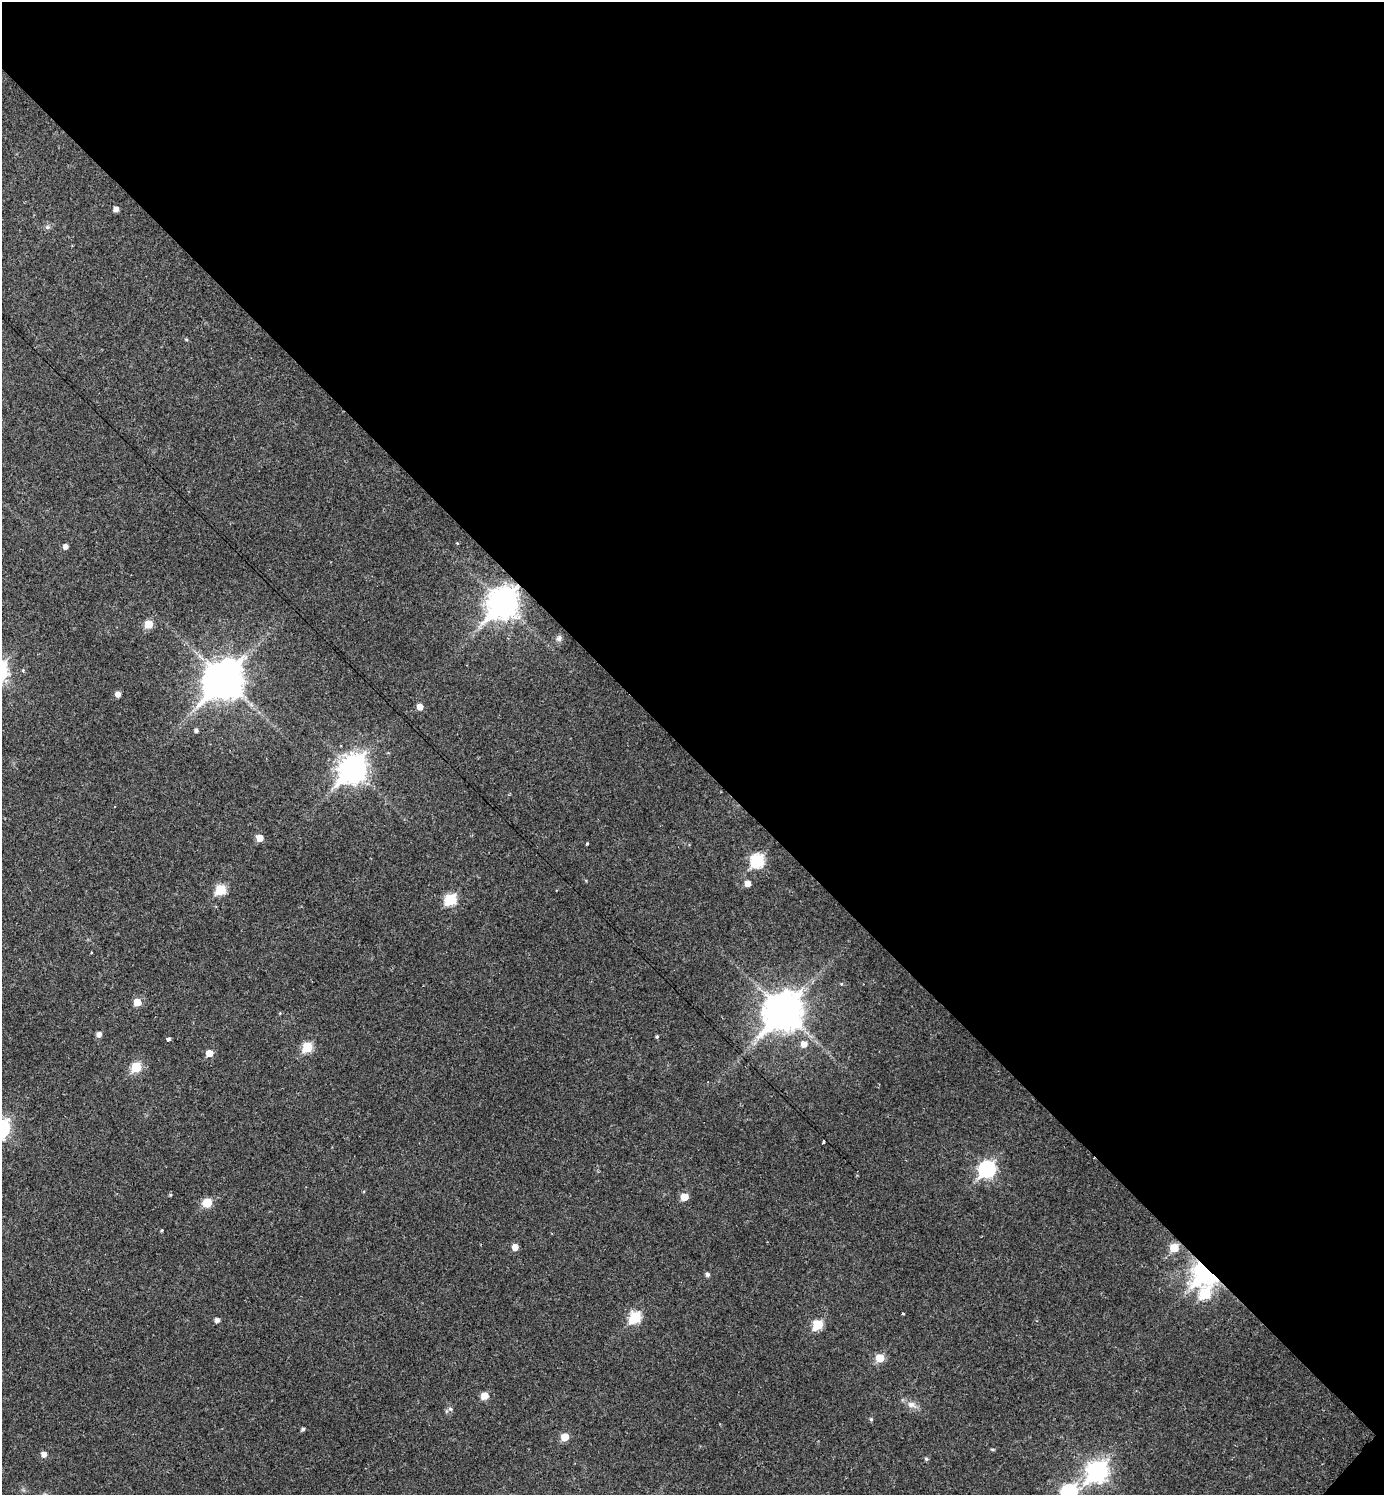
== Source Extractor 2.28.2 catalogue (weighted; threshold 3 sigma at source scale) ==
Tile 8 of 4 x 4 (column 4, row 2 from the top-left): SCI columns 4459-5840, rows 2989-4481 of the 5994 x 5992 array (HDU 1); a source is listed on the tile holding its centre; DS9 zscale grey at full resolution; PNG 1386 x 1497 px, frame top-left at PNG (2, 2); no overlay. Shown black and unused: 51% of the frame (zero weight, under 2 of 3 exposures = <1% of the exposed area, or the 3 px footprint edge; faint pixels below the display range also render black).
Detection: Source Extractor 2.28.2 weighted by HDU 2 'WHT'; one run over the whole footprint, this tile lists its part. Background 0.0292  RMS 0.0051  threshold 0.0229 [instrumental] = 3 sigma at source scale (4.5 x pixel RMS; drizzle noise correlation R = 1.50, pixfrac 1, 0.05/0.05 arcsec/px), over >= 5 px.
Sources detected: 54; all 54 listed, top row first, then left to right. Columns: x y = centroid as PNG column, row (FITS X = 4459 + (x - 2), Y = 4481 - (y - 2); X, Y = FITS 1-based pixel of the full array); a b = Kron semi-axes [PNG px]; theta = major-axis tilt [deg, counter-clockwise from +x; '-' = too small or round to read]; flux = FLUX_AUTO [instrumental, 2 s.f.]
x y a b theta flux
116 209 5 5 - 2.5
47 227 6 6 - 1.1
186 340 5 3 - 0.54
65 547 5 5 - 2.3
503 603 12 10 48 640
149 624 6 6 - 10
559 638 8 6 64 1.4
224 680 14 11 45 1200
118 694 5 5 - 2.6
420 707 6 5 - 3.7
196 730 5 4 - 1.2
353 769 11 9 49 490
259 838 6 5 - 5.8
587 843 4 3 - 0.52
757 860 7 7 - 52
747 883 5 5 - 3.7
221 890 6 6 - 23
451 899 7 6 - 32
841 984 5 3 - 0.44
137 1002 6 6 - 7.4
784 1012 14 11 45 1200
99 1034 5 5 - 2.4
657 1037 5 4 - 0.69
168 1039 4 4 - 2.1
804 1044 7 6 - 3.8
307 1047 6 6 - 21
209 1053 5 5 - 5.9
136 1067 6 6 - 21
823 1141 3 3 - 1.7
987 1169 8 7 - 100
170 1195 4 4 - 0.57
684 1197 6 6 - 6.8
207 1203 6 5 - 15
162 1230 5 3 - 0.46
515 1247 5 5 - 4.6
1174 1248 6 6 - 11
1206 1272 10 9 - 370
707 1275 5 4 - 1.3
1205 1294 8 6 67 29
903 1314 3 3 - 1.4
635 1317 7 6 - 31
217 1320 5 5 - 1.9
818 1325 6 6 - 20
880 1358 6 6 - 10
484 1396 5 5 - 7.1
911 1404 10 8 -12 3
871 1419 5 4 - 0.7
303 1429 4 4 - 1.1
565 1437 6 5 - 7.6
992 1449 6 3 -18 0.53
44 1454 6 5 - 2.5
926 1459 5 4 - 0.82
1097 1471 10 8 45 230
1069 1492 9 7 44 85
Overlapping masked pixels (flux is a lower limit): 2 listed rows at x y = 503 603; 1206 1272
Isophote crosses this tile's border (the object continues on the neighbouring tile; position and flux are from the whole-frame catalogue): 1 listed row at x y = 1069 1492
Unlisted compact peaks at least as high as the median listed source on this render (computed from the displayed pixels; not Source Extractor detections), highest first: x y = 450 1409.